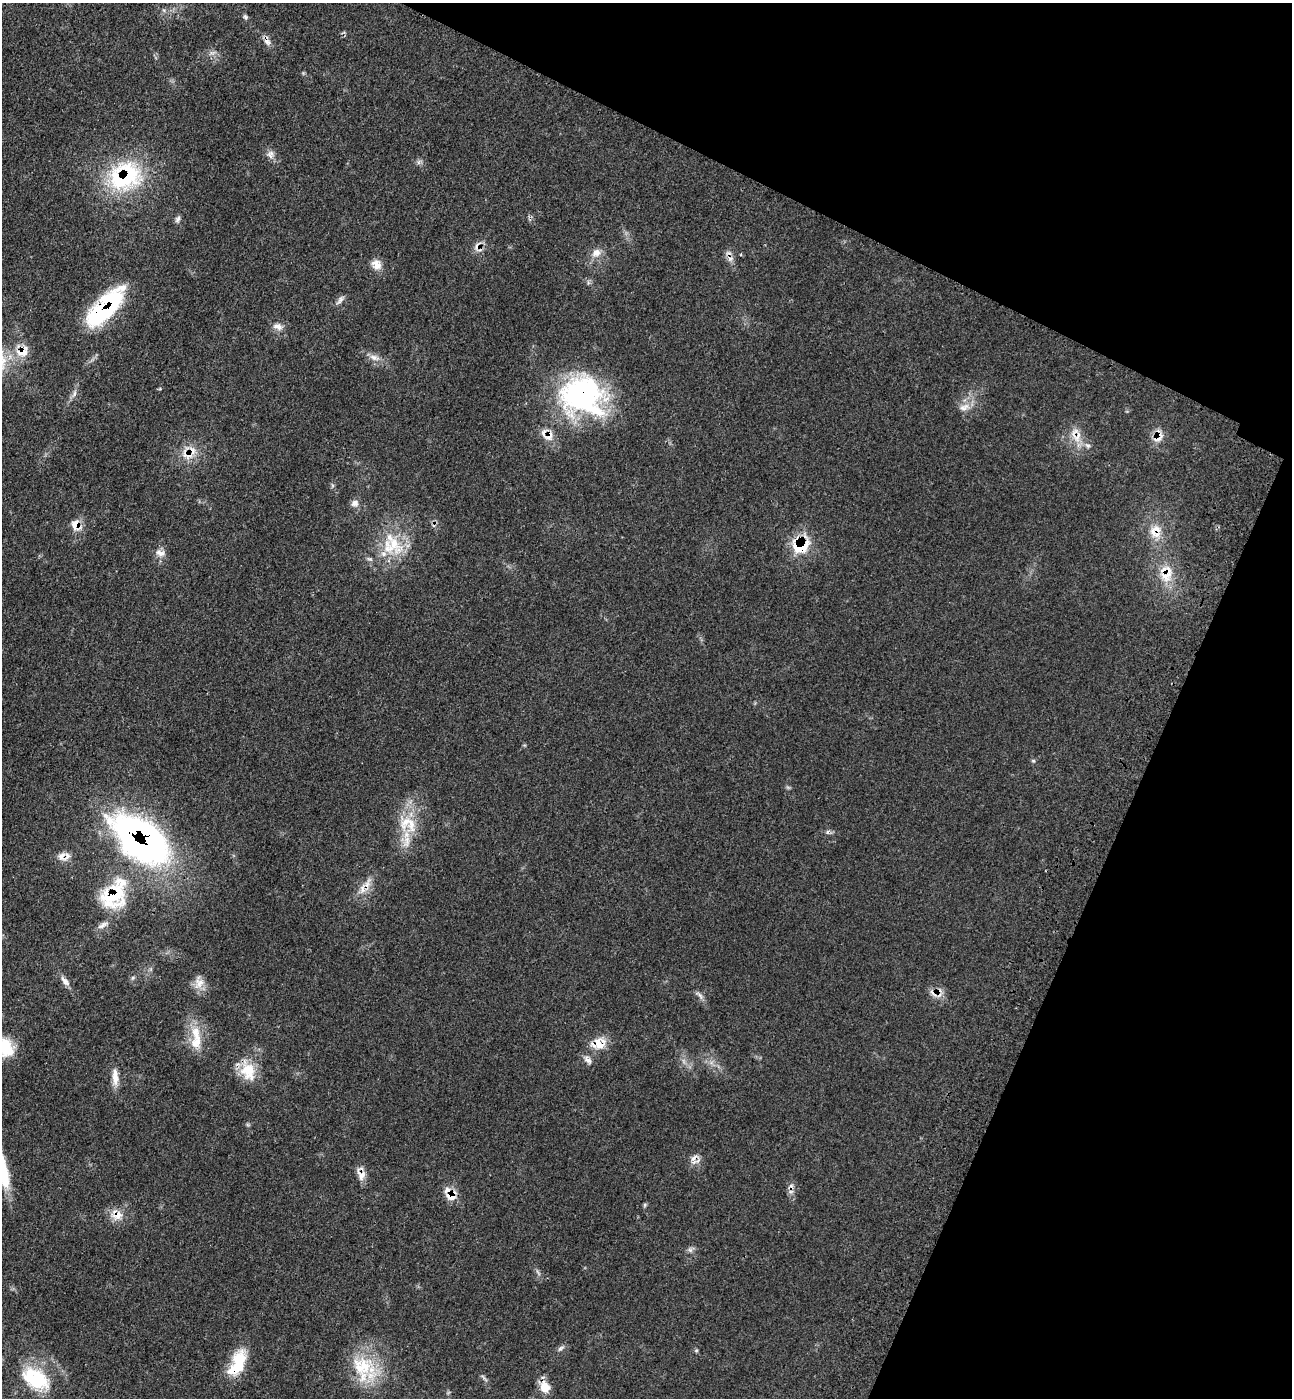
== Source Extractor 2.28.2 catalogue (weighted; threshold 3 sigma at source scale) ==
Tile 8 of 4 x 4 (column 4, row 2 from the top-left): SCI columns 4245-5534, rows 2852-4247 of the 5774 x 5700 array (HDU 1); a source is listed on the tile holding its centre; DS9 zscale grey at full resolution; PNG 1294 x 1400 px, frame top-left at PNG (2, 3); no overlay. Shown black and unused: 22% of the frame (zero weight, under 3 of 4 exposures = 6% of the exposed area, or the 3 px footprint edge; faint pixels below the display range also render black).
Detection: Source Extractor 2.28.2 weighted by HDU 2 'WHT'; one run over the whole footprint, this tile lists its part. Background 0.0713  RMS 0.0055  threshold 0.0245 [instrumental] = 3 sigma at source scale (4.5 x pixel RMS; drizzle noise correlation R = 1.50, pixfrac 1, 0.05/0.05 arcsec/px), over >= 5 px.
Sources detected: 68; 2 cosmic-ray / hot-pixel residue — not listed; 8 inside a brighter listed object's ellipse — not listed separately; the other 58 listed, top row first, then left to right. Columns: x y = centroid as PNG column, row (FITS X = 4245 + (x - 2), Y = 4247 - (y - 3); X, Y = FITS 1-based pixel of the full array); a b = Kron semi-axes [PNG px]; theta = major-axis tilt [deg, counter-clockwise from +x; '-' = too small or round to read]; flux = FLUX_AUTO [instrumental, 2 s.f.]
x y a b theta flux
245 17 7 5 -41 1.1
267 42 11 7 -35 2.8
270 154 11 9 83 2.9
125 176 46 36 25 59
178 219 10 5 58 1.5
596 253 13 10 36 4.9
730 259 9 8 - 2.7
377 264 14 11 -54 5.1
340 300 14 5 53 2
106 307 52 19 47 56
278 326 15 8 -14 3.5
22 351 20 15 35 9.8
374 358 16 7 -18 3.9
74 393 10 4 79 1.7
582 395 55 47 -18 96
964 407 17 8 18 4.7
549 435 18 13 87 6.8
1159 435 15 11 -67 5.6
1077 436 24 16 -55 10
187 455 20 12 -34 8.2
355 503 10 8 14 2.9
76 525 8 7 - 9.5
1155 531 19 16 84 9.9
394 543 36 21 -52 23
801 545 24 21 32 20
160 553 14 9 -18 3.6
369 559 9 3 -13 1
1167 574 29 14 64 12
1033 761 6 4 -1 0.72
408 824 28 22 -31 18
827 832 6 4 71 0.91
141 841 59 32 -38 240
62 856 15 9 52 4.4
367 883 19 7 73 4.7
113 895 33 30 36 34
65 981 17 7 -48 3.1
199 983 19 12 86 5.5
700 995 14 5 -51 2.1
196 1033 25 12 -79 11
599 1043 18 14 22 9.9
4 1046 25 19 -47 20
588 1060 13 7 -45 2.7
248 1071 28 19 -71 15
115 1077 24 8 -88 5.7
694 1158 15 6 32 3.1
2 1169 45 10 -77 23
361 1175 16 11 -64 4.8
450 1194 18 13 -48 8.1
116 1215 18 13 -19 7.2
690 1250 8 5 -45 1.4
538 1272 11 3 -51 1.1
561 1348 11 5 38 1.6
696 1350 6 4 -18 0.73
238 1363 33 15 67 21
364 1366 34 24 -46 28
484 1378 14 2 -48 1
35 1379 38 23 -34 32
545 1387 14 11 -75 8
Overlapping masked pixels (flux is a lower limit): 23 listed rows (the first 20) at x y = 125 176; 106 307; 22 351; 582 395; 549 435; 1159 435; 1077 436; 187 455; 76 525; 1155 531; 801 545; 1167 574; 141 841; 62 856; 367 883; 113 895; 599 1043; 248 1071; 694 1158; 361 1175
Isophote crosses this tile's border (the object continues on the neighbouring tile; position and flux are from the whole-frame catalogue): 2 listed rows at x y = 4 1046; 2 1169